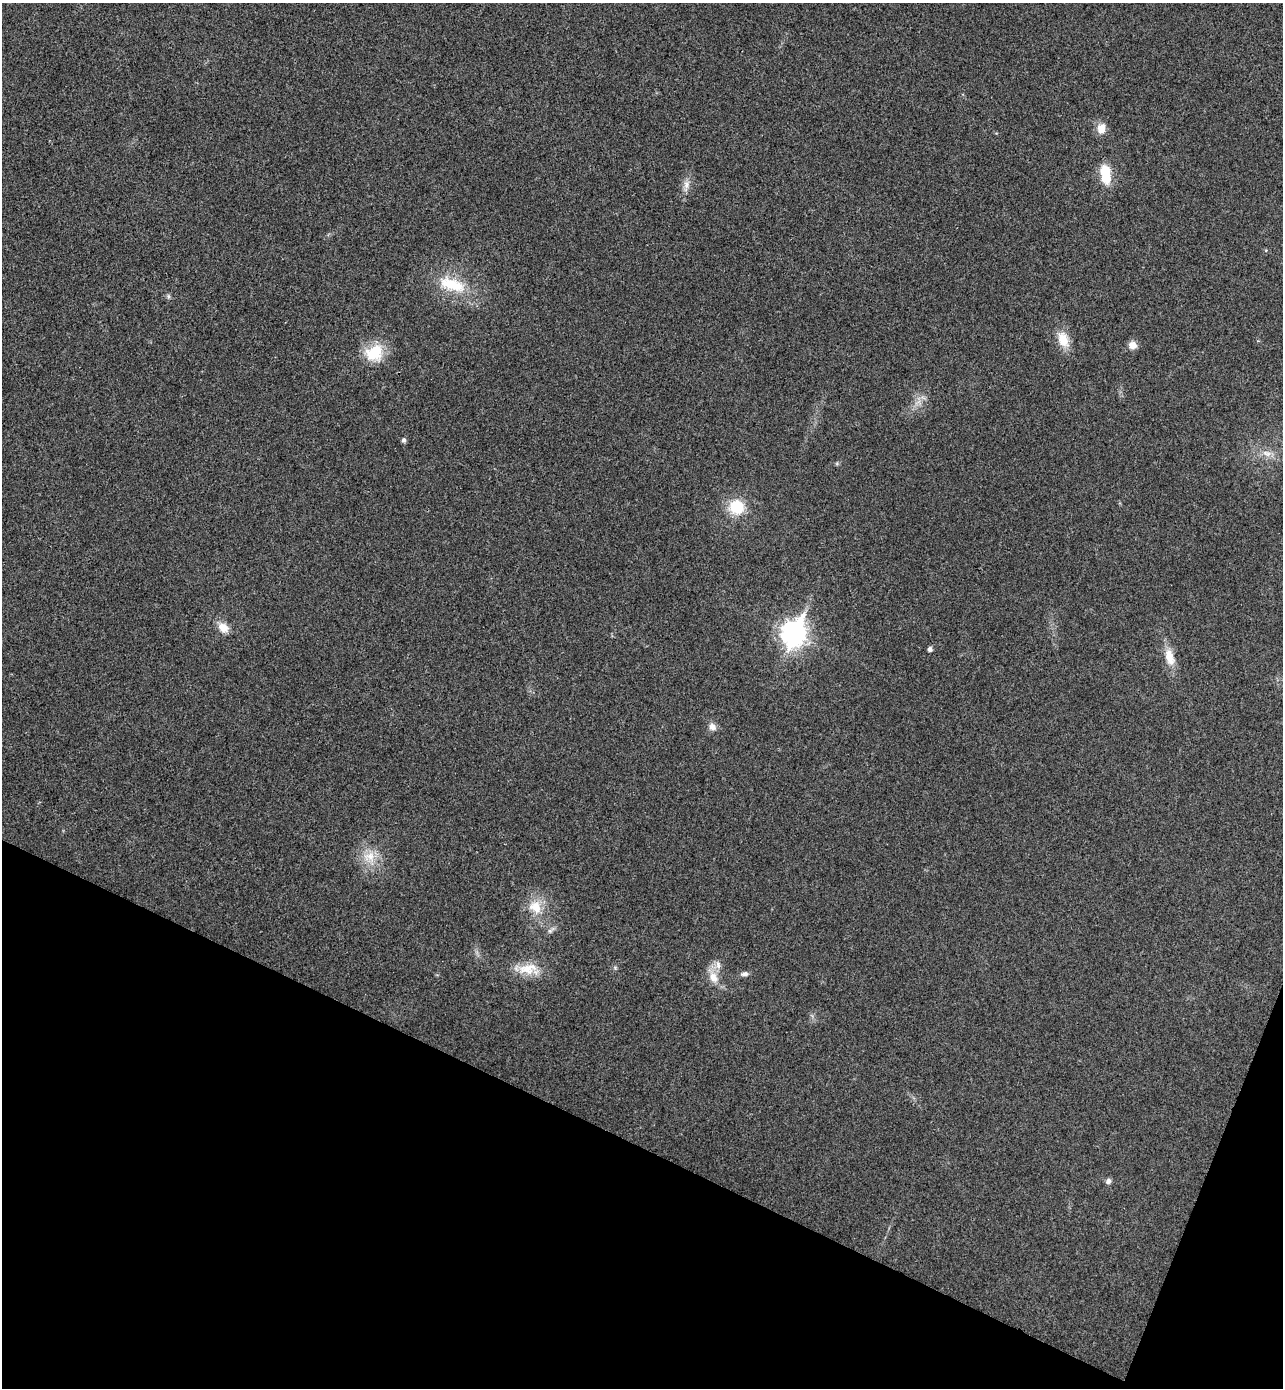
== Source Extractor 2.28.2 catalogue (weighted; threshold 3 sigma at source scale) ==
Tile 15 of 4 x 4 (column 3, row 4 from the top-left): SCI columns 2755-4035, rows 32-1417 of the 5641 x 5604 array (HDU 1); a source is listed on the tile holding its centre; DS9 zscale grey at full resolution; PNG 1285 x 1390 px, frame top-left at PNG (2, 3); no overlay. Shown black and unused: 19% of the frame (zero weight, under 3 of 4 exposures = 6% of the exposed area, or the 3 px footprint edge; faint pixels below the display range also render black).
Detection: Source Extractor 2.28.2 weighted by HDU 2 'WHT'; one run over the whole footprint, this tile lists its part. Background 0.0198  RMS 0.0062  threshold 0.028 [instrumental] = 3 sigma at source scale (4.5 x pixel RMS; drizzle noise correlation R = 1.50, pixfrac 1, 0.05/0.05 arcsec/px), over >= 5 px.
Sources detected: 24; all 24 listed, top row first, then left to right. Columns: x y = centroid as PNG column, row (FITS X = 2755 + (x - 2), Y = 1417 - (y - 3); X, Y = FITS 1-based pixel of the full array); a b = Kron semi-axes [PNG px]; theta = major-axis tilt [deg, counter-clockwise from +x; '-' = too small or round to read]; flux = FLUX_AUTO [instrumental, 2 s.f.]
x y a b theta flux
1101 129 12 9 81 6.7
1106 174 25 12 -81 15
686 185 17 7 81 4.4
452 284 39 16 -19 24
168 296 6 4 -72 1
1063 339 21 13 -69 10
1133 345 10 9 - 4.6
374 353 25 21 33 19
404 440 5 5 - 1.7
1266 453 14 7 -20 4.8
736 507 16 15 - 19
223 627 14 10 -38 6.6
794 634 11 8 68 490
930 649 4 4 - 2.1
1169 657 22 11 -74 10
712 727 9 8 - 3.4
369 857 18 15 3 11
535 907 21 16 -47 13
551 930 13 5 37 2
718 965 11 7 -88 3.2
528 969 29 15 9 14
744 974 10 6 4 2.1
713 977 14 10 -64 7.5
1108 1181 7 6 - 2